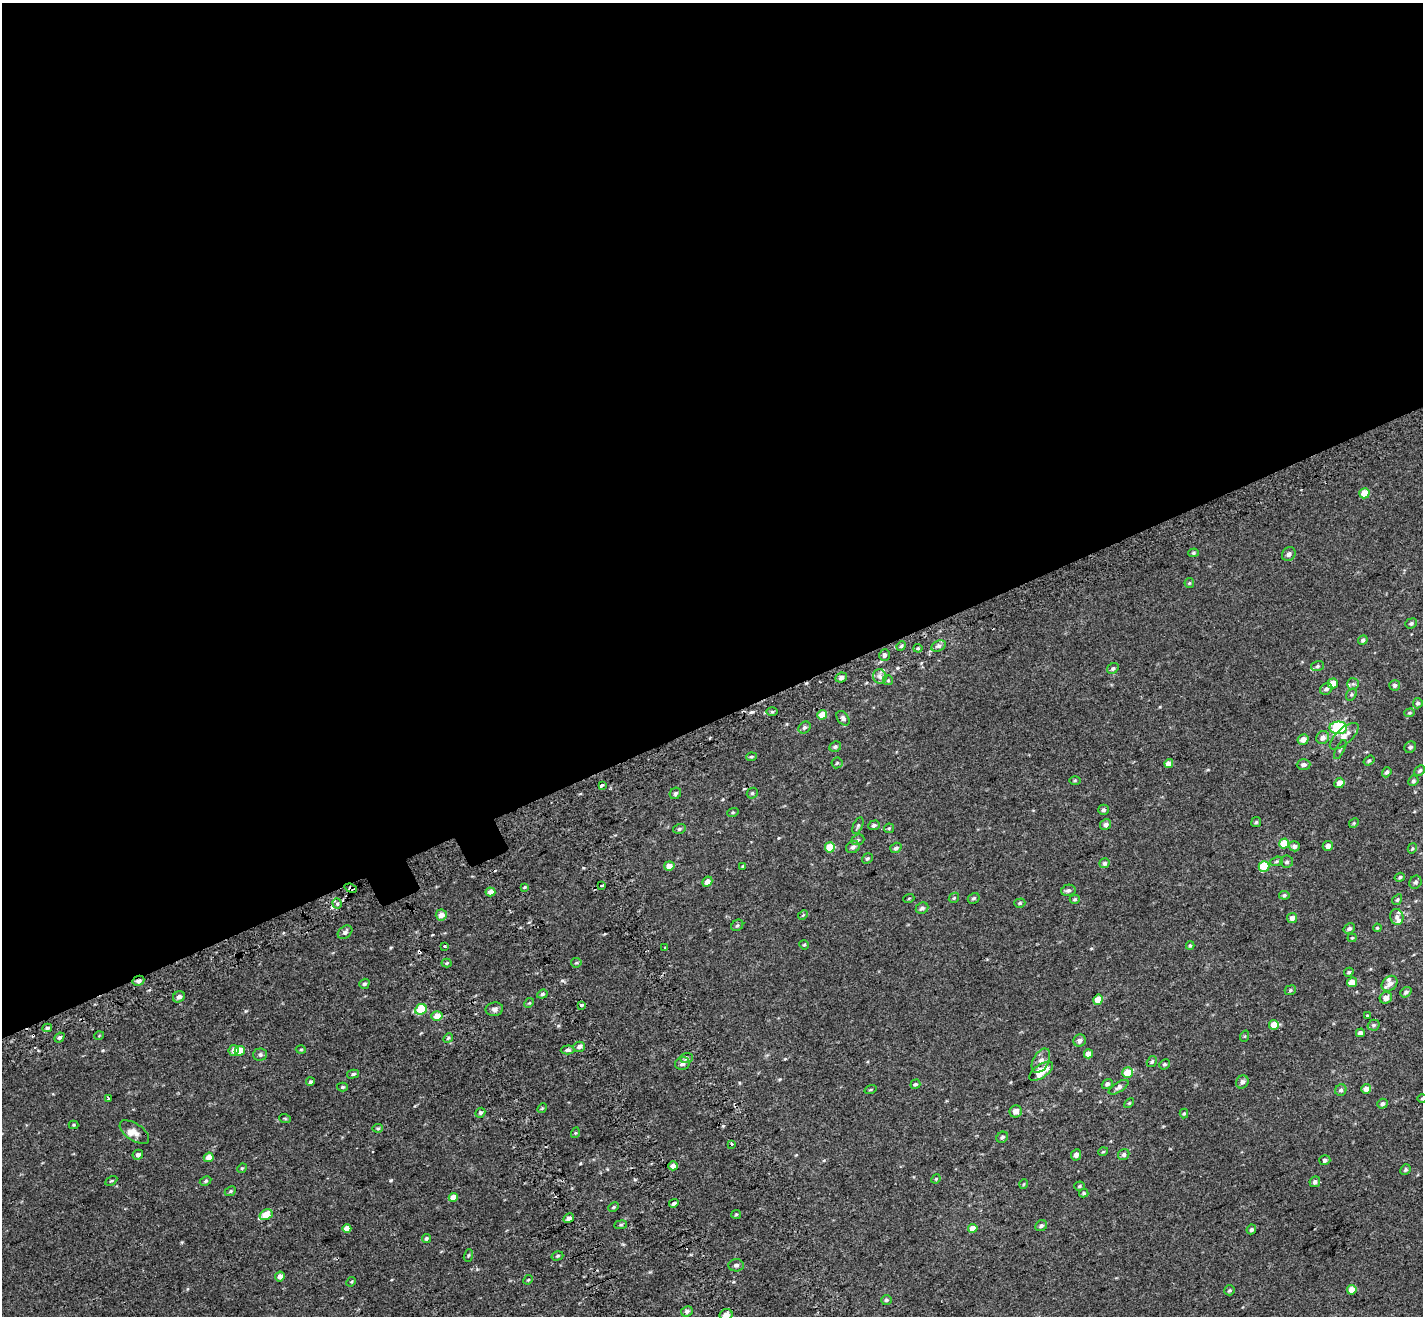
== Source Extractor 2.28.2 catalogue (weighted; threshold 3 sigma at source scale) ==
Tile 2 of 4 x 4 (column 2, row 1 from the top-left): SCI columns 1525-2945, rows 4187-5500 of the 5889 x 5690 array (HDU 1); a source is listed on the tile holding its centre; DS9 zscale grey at full resolution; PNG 1425 x 1318 px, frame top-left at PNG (2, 3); each listed source drawn as its Kron ellipse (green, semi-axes under 4 px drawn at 4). Shown black and unused: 55% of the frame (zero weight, under 2 of 3 exposures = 6% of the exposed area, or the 3 px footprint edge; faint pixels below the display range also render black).
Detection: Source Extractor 2.28.2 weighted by HDU 2 'WHT'; one run over the whole footprint, this tile lists its part. Background 0.00116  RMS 0.0065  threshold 0.0294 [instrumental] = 3 sigma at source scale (4.5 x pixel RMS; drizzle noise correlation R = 1.50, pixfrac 1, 0.0396/0.0396 arcsec/px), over >= 5 px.
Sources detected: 222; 11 cosmic-ray / hot-pixel residue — neither listed nor drawn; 4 inside a brighter listed object's ellipse — not listed separately; the other 207 listed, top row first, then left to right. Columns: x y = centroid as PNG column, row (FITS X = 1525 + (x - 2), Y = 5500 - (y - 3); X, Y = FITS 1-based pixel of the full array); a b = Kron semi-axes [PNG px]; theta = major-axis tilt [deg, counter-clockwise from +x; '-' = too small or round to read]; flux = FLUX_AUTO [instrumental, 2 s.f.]
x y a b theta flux
1364 493 5 5 - 8.9
1193 553 5 4 - 0.84
1289 554 7 6 - 2.3
1189 583 5 5 - 0.78
1411 623 6 5 - 1.1
1363 640 5 4 - 1.4
901 646 5 4 - 0.84
938 646 7 5 27 1.6
918 648 4 4 - 0.74
884 655 6 5 - 1.9
1318 666 6 5 - 1.2
1113 668 6 4 34 1.3
880 676 7 6 - 2.5
841 677 6 4 25 2.1
888 680 5 4 - 0.72
1333 683 5 5 - 5.8
1353 684 6 5 - 1.2
1395 685 5 5 - 1.5
1326 689 6 5 - 1.7
1351 694 6 5 - 0.93
1418 703 5 5 - 1.5
772 712 6 4 0 0.85
1409 713 5 4 - 0.79
822 715 5 4 - 7.3
843 718 8 5 -53 1.9
804 727 6 5 - 1.4
1338 728 9 6 0 64
1344 736 18 8 41 5.7
1323 738 7 6 - 2.9
1303 739 6 5 - 4.7
835 747 6 5 - 1.2
1410 747 6 5 - 1.5
1340 749 10 3 62 1.1
751 757 5 3 - 0.8
1369 760 6 4 37 0.98
837 763 5 5 - 0.93
1169 763 4 4 - 4
1304 765 7 5 2 1.8
1420 770 6 4 44 1.1
1387 772 5 4 - 1.3
1075 781 6 4 1 0.7
1413 781 5 5 - 1.1
1339 783 5 5 - 4.9
602 785 4 3 - 1.7
675 793 6 5 - 1.3
752 793 6 5 - 0.97
1104 810 5 5 - 1.4
733 812 6 3 18 0.6
1256 822 5 4 - 0.9
1354 823 5 4 - 0.72
874 825 6 4 19 1.4
1106 825 6 5 - 2.2
858 826 9 4 66 1.1
889 828 5 4 - 0.79
679 829 6 5 - 1.2
858 840 7 5 22 0.94
1284 844 5 5 - 15
1294 846 5 5 - 2.5
1328 846 5 5 - 2.5
830 847 5 5 - 16
853 847 7 6 - 1.8
896 848 6 5 - 1.5
1412 848 5 4 - 0.75
867 858 6 4 35 0.92
1276 861 6 4 20 0.96
1287 862 6 6 - 1.4
1104 863 5 4 - 1.4
669 866 5 4 - 4.3
743 866 3 3 - 0.53
1264 866 5 5 - 19
1400 877 5 4 - 1
707 882 5 4 - 3.6
1415 882 7 6 - 1.5
602 885 4 3 - 4.3
525 887 4 3 - 0.68
351 888 6 3 -21 1.5
1068 890 7 5 14 1.5
490 892 5 4 - 3.7
1284 895 5 4 - 1.1
909 898 5 3 - 0.55
954 898 6 4 46 0.91
974 898 6 5 - 1.1
1075 899 5 4 - 0.84
1397 900 5 4 - 0.9
337 903 5 4 - 1.2
1020 903 5 4 - 1
922 908 6 5 - 1.6
441 915 5 5 - 5.1
803 915 5 4 - 0.72
1397 917 8 6 -78 2.2
1292 918 5 5 - 2.5
737 925 6 5 - 1
1349 928 6 4 30 1.4
1377 928 4 3 - 0.66
345 932 8 5 39 1.7
1352 938 4 4 - 0.6
804 945 5 4 - 0.75
1190 945 4 4 - 0.77
445 946 3 3 - 2
665 948 3 2 - 0.81
447 963 5 4 - 0.76
576 963 5 4 - 0.79
1349 972 5 4 - 0.9
138 981 6 5 - 2
1352 982 5 4 - 7
364 984 5 4 - 1.1
1390 984 9 7 44 3.4
1290 990 6 4 23 0.94
1406 992 6 4 39 1.5
542 994 5 4 - 1
179 997 6 5 - 2.3
1386 998 6 5 - 4
1098 1000 5 4 - 9.2
529 1003 5 4 - 0.67
581 1005 3 3 - 11
421 1009 6 5 - 23
494 1009 9 6 9 2.2
437 1016 5 5 - 5
1367 1016 4 4 - 0.53
1274 1025 5 5 - 6.3
1373 1025 6 5 - 1.2
47 1028 5 4 - 1.1
1360 1033 4 4 - 2.4
99 1036 5 3 - 0.49
1245 1036 6 3 71 0.58
59 1037 5 4 - 1.4
448 1038 5 4 - 0.76
1080 1041 6 6 - 2.6
579 1047 6 5 - 1.8
234 1050 5 5 - 4.4
301 1050 5 3 - 0.66
567 1050 7 4 2 1.7
240 1051 5 5 - 8.6
260 1054 7 6 - 1.6
1088 1054 4 4 - 4.4
686 1058 6 5 - 1.5
1041 1061 13 8 62 4
1152 1061 6 4 58 1.2
682 1064 7 6 - 2.4
1164 1064 5 4 - 0.88
1041 1071 13 6 36 10
1127 1073 5 5 - 11
353 1074 6 4 14 1.1
310 1082 4 4 - 1.1
1242 1082 7 6 - 2
915 1084 5 4 - 1.3
1107 1084 6 5 - 1.6
342 1087 5 4 - 0.92
1119 1087 11 5 32 1.9
1366 1089 5 5 - 4.1
870 1090 6 3 19 0.57
1341 1090 6 5 - 1.3
108 1098 3 3 - 1
1422 1098 5 3 - 0.54
1129 1103 6 3 44 0.69
1382 1104 5 5 - 1.5
542 1108 5 4 - 0.63
1016 1111 6 6 - 3.7
480 1113 5 4 - 1.1
1184 1113 5 4 - 0.7
285 1119 6 3 -20 0.61
74 1125 5 4 - 0.63
378 1128 5 4 - 0.78
134 1132 17 8 -34 4.1
575 1133 5 3 - 0.63
1002 1137 6 5 - 1.2
732 1144 3 3 - 2.3
1103 1152 5 3 - 0.56
138 1155 5 5 - 1.9
1076 1155 6 5 - 2
1124 1155 6 5 - 1.5
209 1157 5 4 - 5.5
1325 1160 5 5 - 1.4
673 1166 5 4 - 3.2
242 1168 5 4 - 0.63
1405 1170 5 5 - 1.1
936 1179 5 4 - 0.68
111 1181 6 4 29 0.75
205 1181 6 4 28 0.95
1315 1182 5 5 - 1.7
1024 1184 5 3 - 0.5
1080 1186 5 4 - 0.7
230 1191 6 4 23 0.91
1084 1193 4 3 - 0.83
453 1197 4 4 - 5.5
674 1203 5 4 - 1.4
613 1207 5 3 - 0.89
736 1214 5 4 - 0.68
266 1215 7 5 29 13
569 1218 6 4 28 2.2
621 1225 6 3 8 0.74
1041 1226 6 5 - 1.4
973 1228 5 4 - 7.6
347 1229 4 4 - 5.5
1251 1229 5 4 - 1.3
426 1239 4 4 - 0.91
468 1255 6 4 70 0.78
557 1256 6 4 17 0.87
736 1265 7 6 - 1.7
280 1276 5 5 - 3.2
528 1280 5 4 - 0.64
351 1282 5 4 - 0.61
1229 1290 5 5 - 1
1352 1290 5 4 - 7
886 1300 5 5 - 1.2
687 1311 6 5 - 1.7
726 1315 7 5 24 4.3
Overlapping masked pixels (flux is a lower limit): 3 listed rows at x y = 884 655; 351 888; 138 981
Isophote crosses this tile's border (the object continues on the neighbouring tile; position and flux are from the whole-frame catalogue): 2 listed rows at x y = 1422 1098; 726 1315